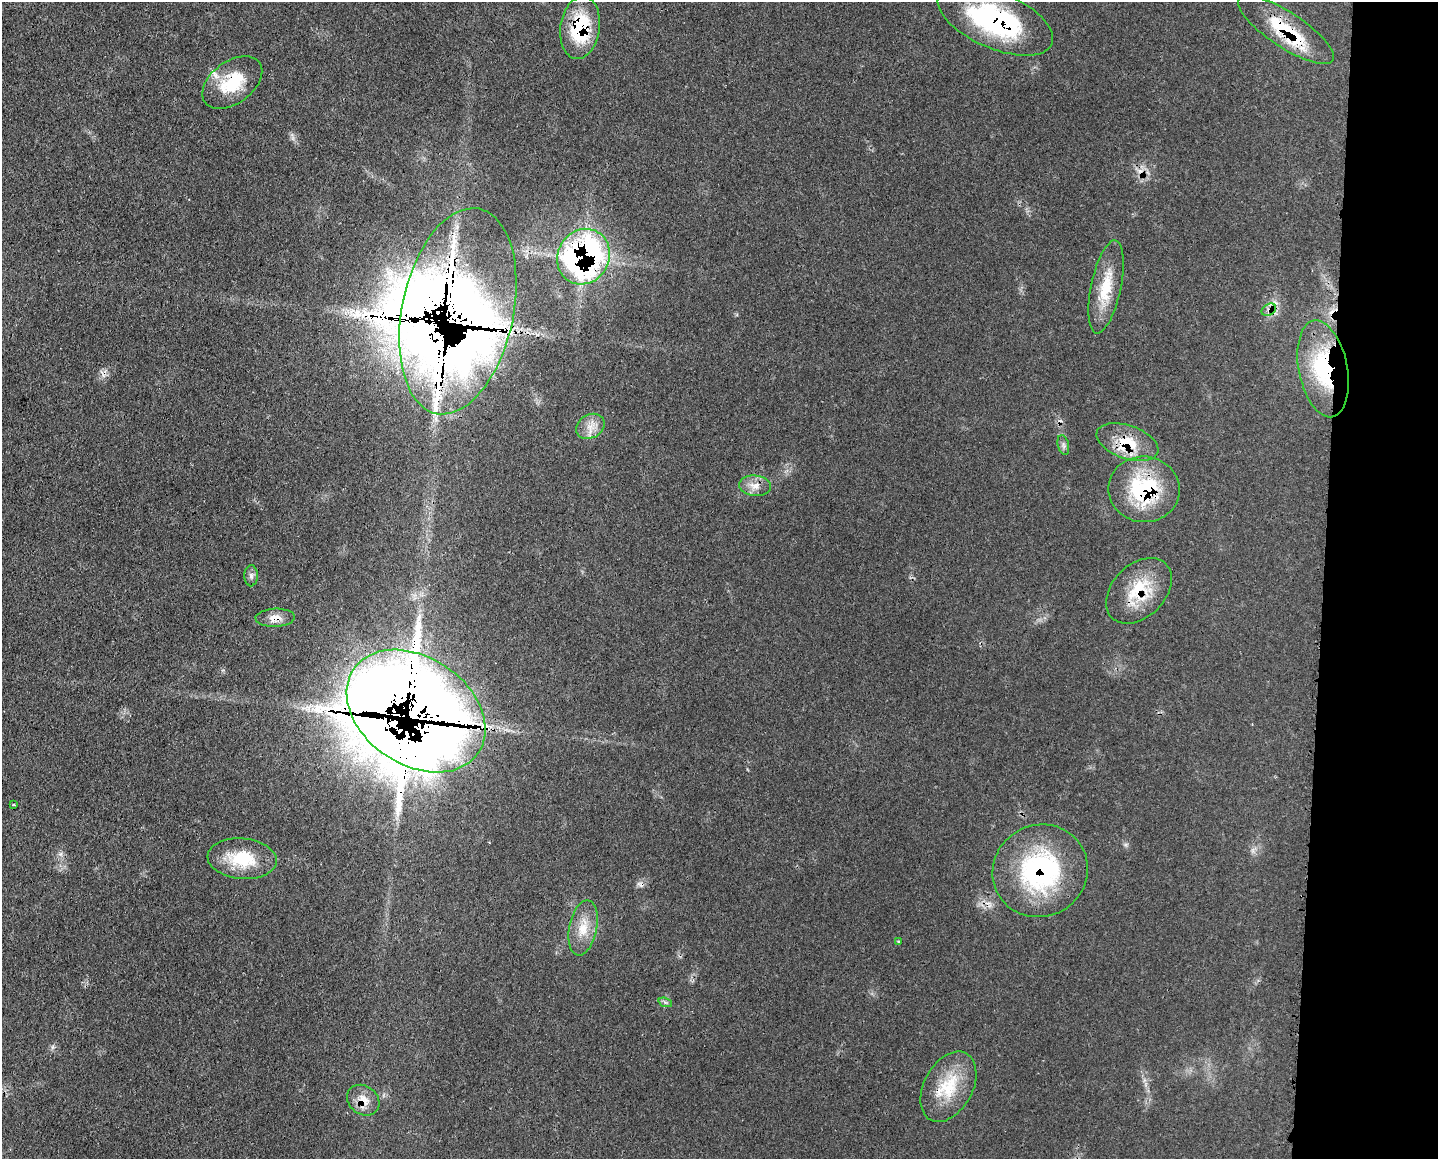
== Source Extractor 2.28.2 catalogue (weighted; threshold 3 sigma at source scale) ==
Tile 9 of 3 x 4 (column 3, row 3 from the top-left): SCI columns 3004-4439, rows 1167-2323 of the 4681 x 4656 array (HDU 1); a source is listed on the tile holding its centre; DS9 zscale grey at full resolution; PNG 1440 x 1161 px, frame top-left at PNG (2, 2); each listed source drawn as its Kron ellipse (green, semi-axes under 4 px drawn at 4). Shown black and unused: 8% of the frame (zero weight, under 3 of 4 exposures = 3% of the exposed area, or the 3 px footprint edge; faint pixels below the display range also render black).
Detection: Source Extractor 2.28.2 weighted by HDU 2 'WHT'; one run over the whole footprint, this tile lists its part. Background 0.0539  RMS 0.0041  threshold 0.0185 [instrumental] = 3 sigma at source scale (4.5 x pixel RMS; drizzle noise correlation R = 1.50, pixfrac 1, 0.05/0.05 arcsec/px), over >= 5 px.
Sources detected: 43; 1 inside a brighter object's white glare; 6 cosmic-ray / hot-pixel residue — neither listed nor drawn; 10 inside a brighter listed object's ellipse — not listed separately; the other 26 listed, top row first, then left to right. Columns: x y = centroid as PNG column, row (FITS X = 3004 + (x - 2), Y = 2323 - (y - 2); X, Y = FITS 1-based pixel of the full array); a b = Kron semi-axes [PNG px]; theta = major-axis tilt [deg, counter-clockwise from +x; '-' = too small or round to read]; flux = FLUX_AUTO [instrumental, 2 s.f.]
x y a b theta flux
995 20 61 28 -23 65
580 28 31 19 82 28
1286 30 56 17 -33 26
232 82 34 21 37 18
583 257 28 26 59 140
1106 287 47 15 78 15
1269 310 8 5 30 1.4
458 311 105 55 78 790
1323 369 49 24 -79 39
590 426 15 11 31 4.7
1127 442 32 16 -19 13
1063 445 10 5 -76 1.3
755 486 16 10 -6 4.4
1144 489 35 33 -6 38
251 576 10 6 90 1.4
1139 591 38 26 45 19
275 618 19 9 2 4.3
416 711 75 54 -34 1300
14 805 3 2 - 0.56
242 859 35 20 -5 18
1040 871 48 45 30 67
583 928 28 14 78 9.1
899 942 4 3 - 0.47
665 1002 7 4 -19 0.87
948 1087 38 24 61 19
363 1100 17 14 -37 5.7
Overlapping masked pixels (flux is a lower limit): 16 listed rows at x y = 995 20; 580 28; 1286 30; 232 82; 583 257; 1269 310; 458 311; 1323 369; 1127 442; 1144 489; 1139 591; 275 618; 416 711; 1040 871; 948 1087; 363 1100
Unlisted compact peaks at least as high as the median listed source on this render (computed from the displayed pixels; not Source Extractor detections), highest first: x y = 52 1047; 1125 845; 60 854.